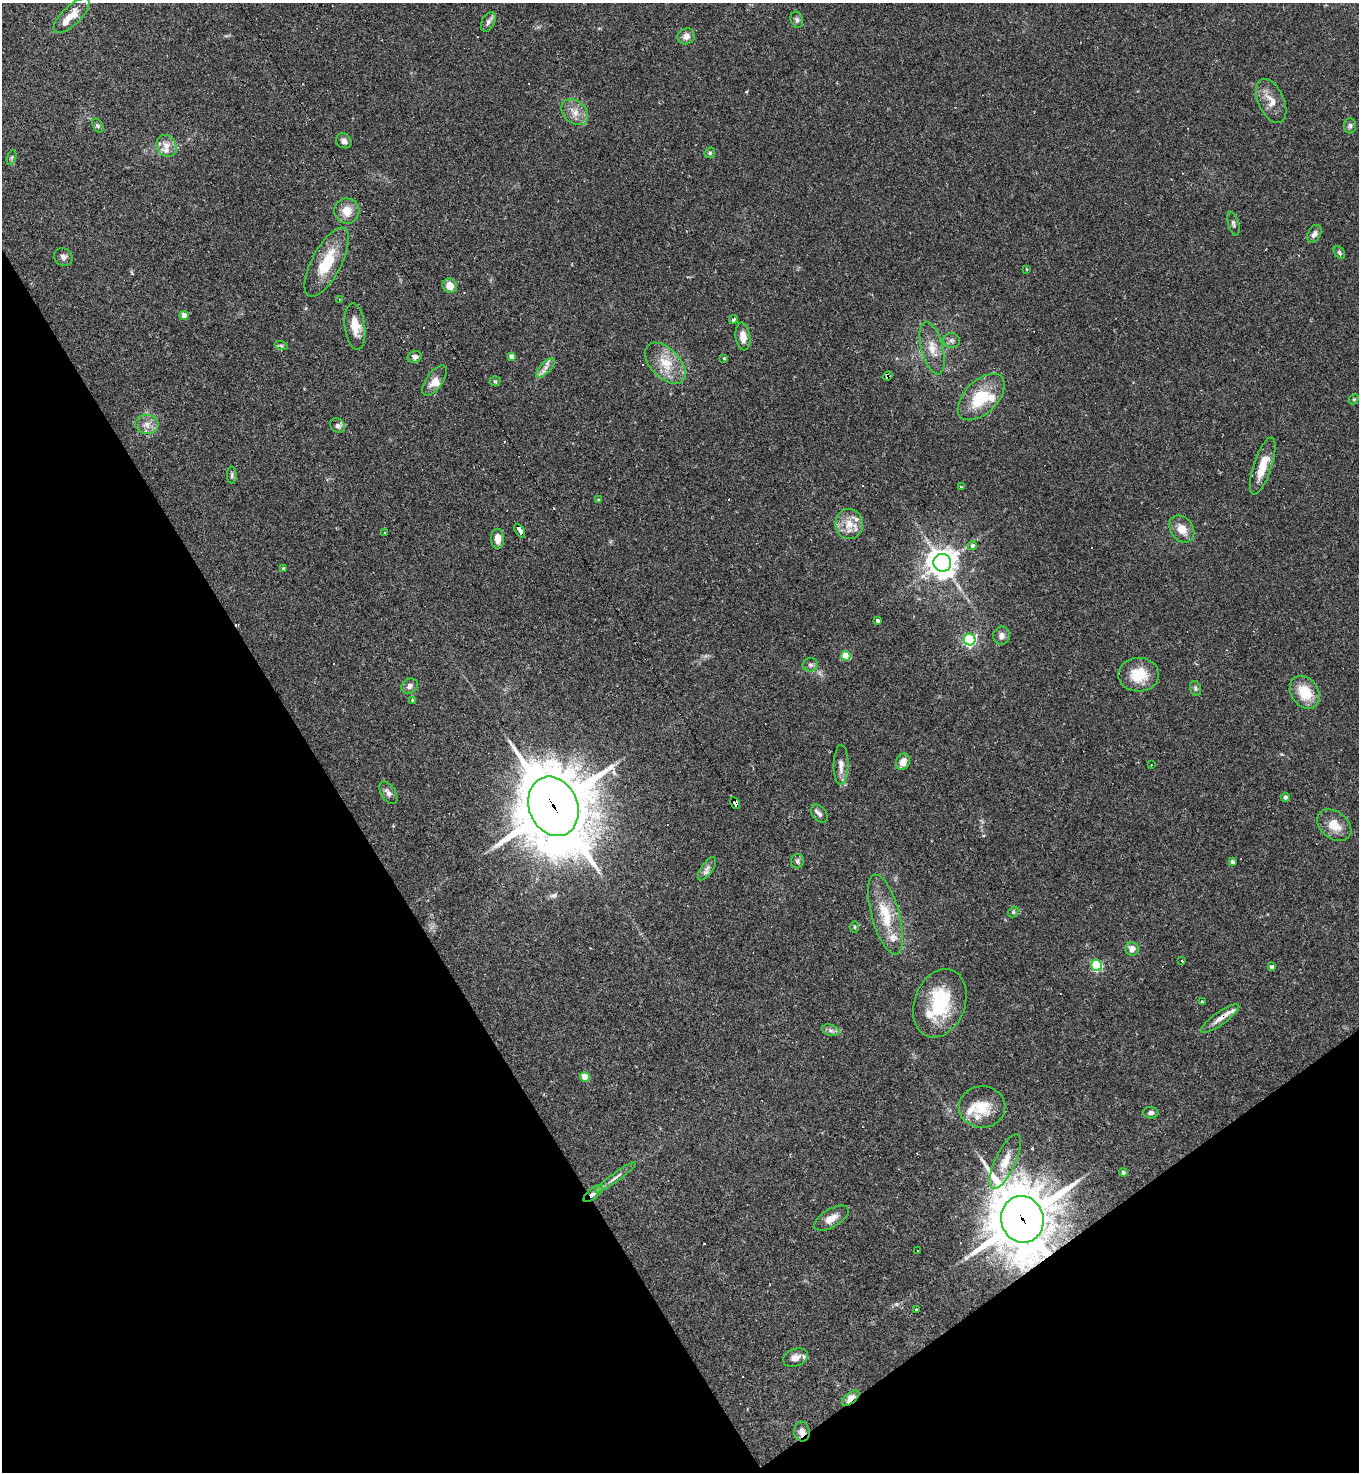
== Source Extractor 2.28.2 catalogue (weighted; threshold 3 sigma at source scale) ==
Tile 14 of 4 x 4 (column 2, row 4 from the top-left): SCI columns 1650-3006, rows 1-1470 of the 5875 x 5880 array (HDU 1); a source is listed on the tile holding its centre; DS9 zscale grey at full resolution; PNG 1361 x 1474 px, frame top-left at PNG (2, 3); each listed source drawn as its Kron ellipse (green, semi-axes under 4 px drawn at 4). Shown black and unused: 30% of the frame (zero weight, under 2 of 3 exposures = <1% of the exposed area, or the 3 px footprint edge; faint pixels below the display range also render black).
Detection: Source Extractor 2.28.2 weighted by HDU 2 'WHT'; one run over the whole footprint, this tile lists its part. Background 0.0409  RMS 0.0046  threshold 0.0207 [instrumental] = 3 sigma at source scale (4.5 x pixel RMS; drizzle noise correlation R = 1.50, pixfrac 1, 0.05/0.05 arcsec/px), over >= 5 px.
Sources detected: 127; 1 inside a brighter object's white glare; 14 cosmic-ray / hot-pixel residue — neither listed nor drawn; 13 inside a brighter listed object's ellipse — not listed separately; the other 99 listed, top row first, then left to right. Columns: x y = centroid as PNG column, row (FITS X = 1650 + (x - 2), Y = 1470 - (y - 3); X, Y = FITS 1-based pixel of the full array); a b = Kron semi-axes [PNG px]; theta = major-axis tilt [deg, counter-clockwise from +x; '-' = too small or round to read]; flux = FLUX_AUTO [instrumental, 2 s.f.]
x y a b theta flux
71 16 23 9 44 7.3
797 20 8 6 -70 1.1
488 22 10 6 62 1.7
686 36 9 8 - 2.7
1271 101 23 13 -66 6.1
575 112 15 11 -42 4.7
98 126 7 5 -62 0.98
1350 126 7 6 - 1.3
344 141 8 7 - 1.8
167 146 11 9 -58 4
710 153 6 5 - 0.75
12 157 8 4 71 0.74
347 211 13 12 - 6.3
1233 224 12 5 -75 1.2
1314 234 10 6 61 1.7
1339 253 7 5 -53 0.86
63 257 9 8 - 1.8
327 262 38 14 62 17
1026 269 4 2 - 0.34
450 286 7 7 - 5
339 299 4 3 - 0.42
184 315 4 4 - 4.1
734 319 4 4 - 0.93
355 327 23 10 -83 7.1
743 337 14 7 -82 4.5
951 340 8 7 - 1.5
281 345 7 4 -20 0.73
932 348 27 11 -75 6.9
511 356 4 4 - 2.4
415 357 7 6 - 2
724 358 4 3 - 0.57
665 363 25 14 -45 11
545 368 12 5 46 2.3
887 376 5 4 - 2
435 380 18 8 55 3.8
495 381 5 5 - 0.73
981 397 28 16 45 19
1354 399 6 4 43 0.57
147 424 11 9 -6 3.5
338 426 8 6 -37 1.6
1263 466 30 9 72 9.2
232 475 9 5 -86 0.97
961 487 4 3 - 0.41
599 500 4 3 - 0.71
849 524 15 14 - 6.8
1182 529 15 11 -54 5.4
520 531 8 4 -59 33
385 532 3 2 - 0.3
498 539 10 6 -88 3.8
972 546 4 4 - 2.2
942 563 9 9 - 580
283 568 4 3 - 0.49
877 621 4 4 - 1
1001 636 9 8 - 2.2
970 640 6 6 - 88
846 656 5 4 - 12
810 665 7 6 - 1.4
1139 675 20 17 0 12
410 686 9 7 36 2.2
1196 688 7 5 -75 0.96
1305 692 18 13 -55 12
413 701 4 3 - 0.86
903 762 8 7 - 3.7
841 765 20 7 89 3.6
1151 765 2 2 - 0.3
388 793 12 7 -56 2.5
1285 797 4 4 - 1.3
735 803 6 4 -60 78
553 806 30 24 -67 3800
819 814 10 6 -51 1.7
1334 825 19 13 -39 6.9
797 861 7 6 - 1.2
1232 862 4 4 - 1.5
707 869 14 5 55 2
1013 912 5 4 - 0.71
885 915 41 14 -74 16
855 927 6 4 -90 0.55
1132 949 6 6 - 3.2
1182 961 3 3 - 0.53
1097 965 5 5 - 45
1272 967 4 4 - 1.4
1202 1002 3 3 - 0.89
940 1003 35 25 69 27
1220 1018 23 6 35 3.6
831 1030 9 5 -18 1.4
585 1077 5 4 - 10
982 1107 23 21 2 12
1151 1113 7 6 - 1.3
1005 1161 30 10 65 8.4
1123 1173 4 4 - 0.85
615 1177 25 4 36 2.4
593 1193 12 5 39 2.9
831 1218 19 9 31 4.7
1022 1219 23 21 -75 2700
917 1250 3 3 - 1.2
917 1310 4 3 - 0.6
795 1358 13 8 20 3
851 1398 10 5 39 5.1
802 1432 10 8 -82 2.7
Overlapping masked pixels (flux is a lower limit): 9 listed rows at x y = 887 376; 520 531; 735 803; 553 806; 1220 1018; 593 1193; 1022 1219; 851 1398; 802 1432